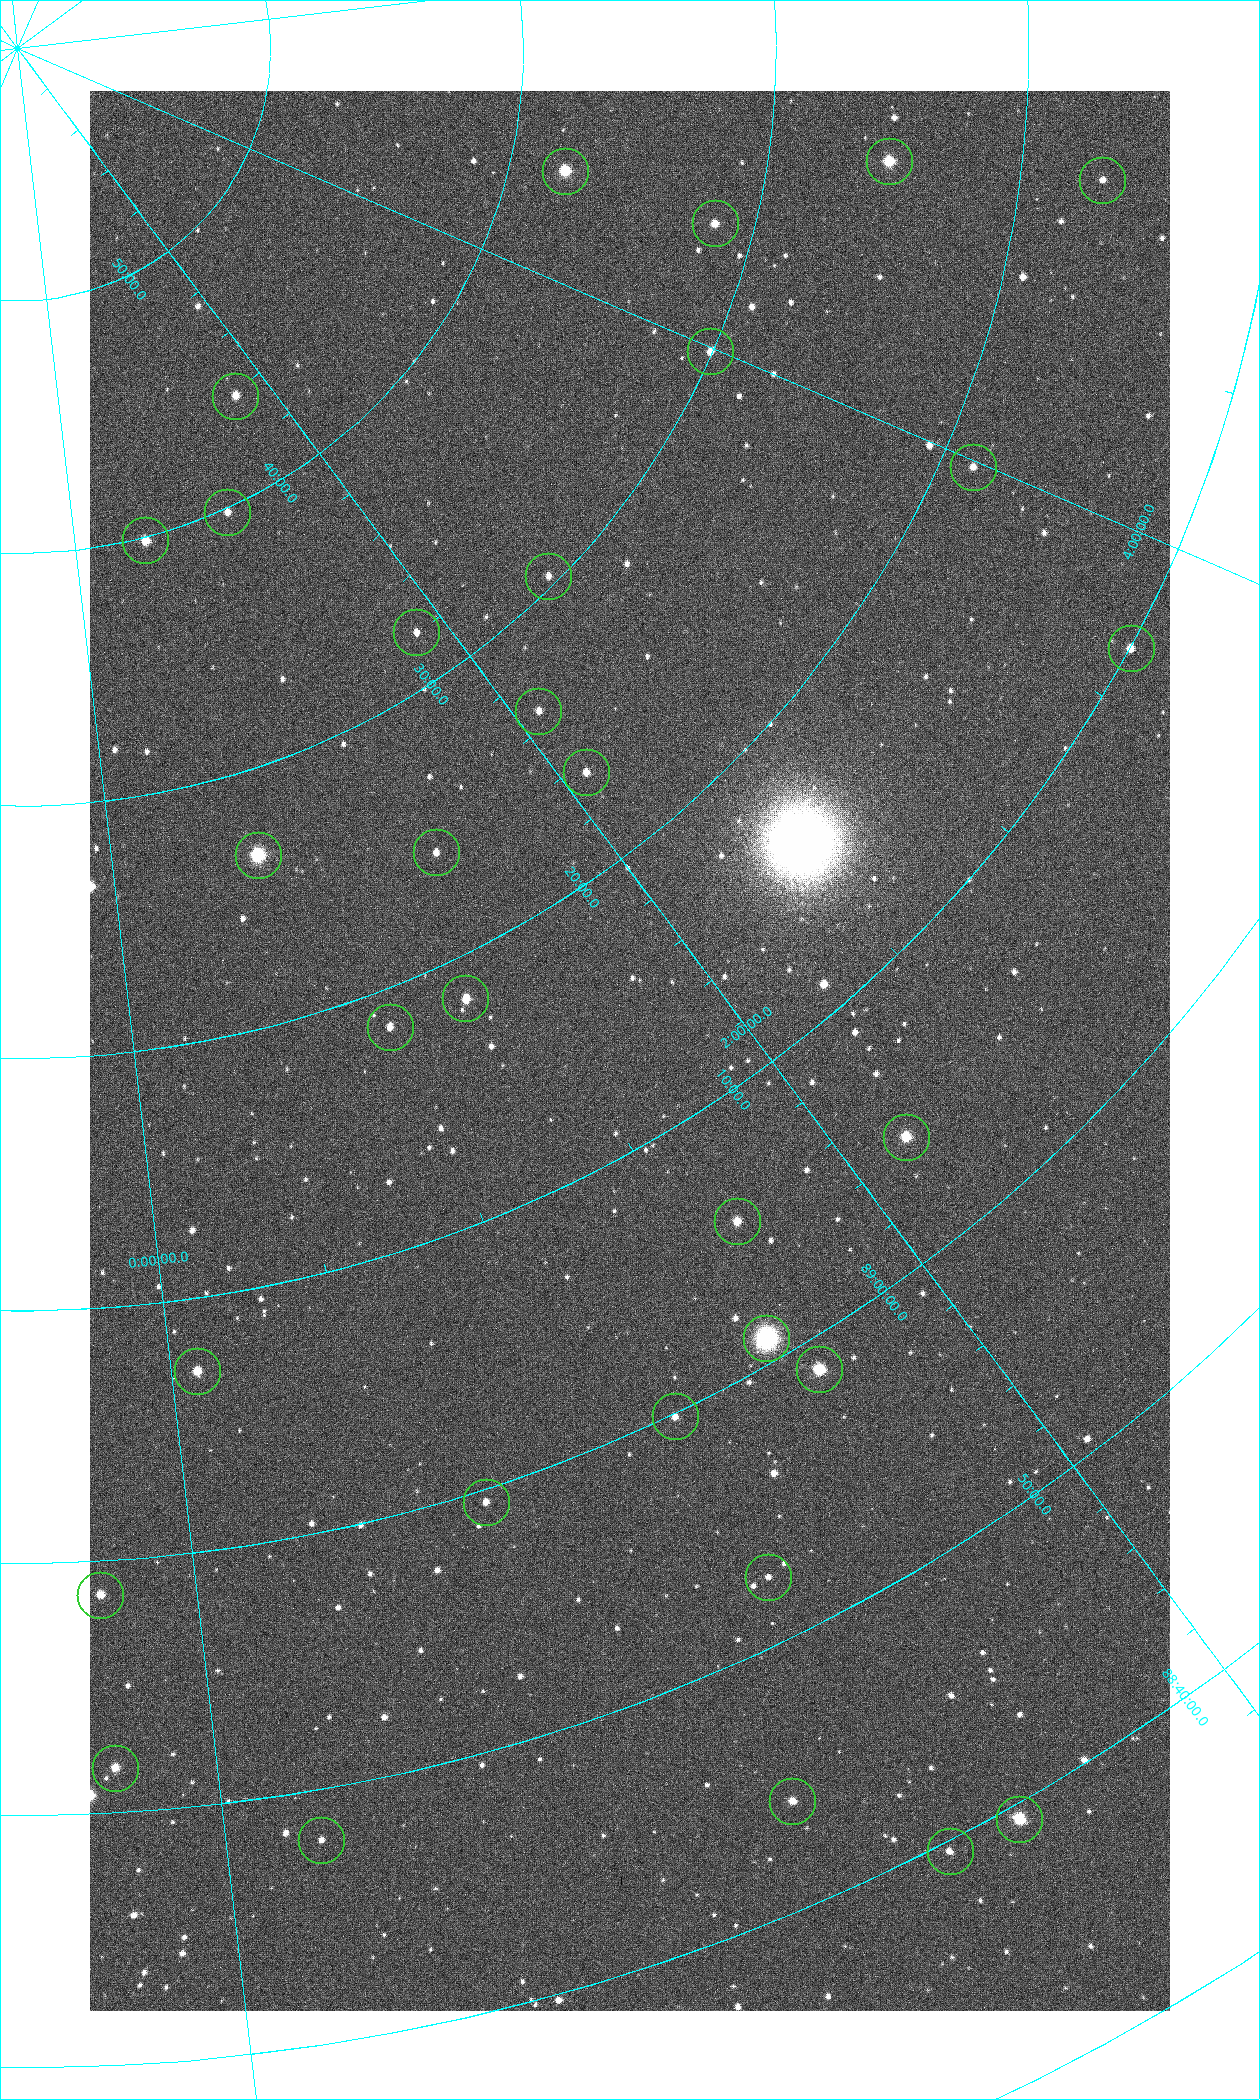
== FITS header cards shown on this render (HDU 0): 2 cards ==
NAXIS1  =                 1080 / length of data axis 1
NAXIS2  =                 1920 / length of data axis 2

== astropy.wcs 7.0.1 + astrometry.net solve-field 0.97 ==
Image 1080 x 1920 px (HDU 0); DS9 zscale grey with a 90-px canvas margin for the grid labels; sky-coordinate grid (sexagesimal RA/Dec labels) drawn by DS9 from the SOLVED WCS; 32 Tycho-2 reference stars matched to detected sources circled (green)
Header WCS: none
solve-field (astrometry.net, Tycho-2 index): SOLVED blind (the file carries no WCS)
Solved WCS: RA---TAN-SIP/DEC--TAN-SIP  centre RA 01:39:00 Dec +89:13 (24.75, +89.22 deg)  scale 2.37 arcsec/px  FOV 42.7' x 76.1'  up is +31 deg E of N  parity flipped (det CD > 0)
(file carries no celestial WCS; the grid is the blind solution)
Tycho-2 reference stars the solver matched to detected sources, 32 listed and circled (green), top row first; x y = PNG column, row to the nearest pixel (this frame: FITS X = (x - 90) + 1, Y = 1920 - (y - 91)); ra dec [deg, ICRS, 3 dp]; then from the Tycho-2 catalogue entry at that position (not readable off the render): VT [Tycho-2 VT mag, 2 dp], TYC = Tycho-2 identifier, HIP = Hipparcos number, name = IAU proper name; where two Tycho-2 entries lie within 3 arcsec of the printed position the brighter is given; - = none
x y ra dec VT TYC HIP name
889 161 75.971 +89.421 9.41 4629-33-1 - -
565 171 70.692 +89.630 9.34 4629-37-1 - -
1102 180 76.444 +89.279 12.25 4629-86-1 - -
715 223 69.250 +89.526 11.02 4629-45-1 - -
710 351 59.681 +89.501 11.64 4628-48-1 - -
235 396 25.399 +89.729 11.04 4627-64-1 - -
973 467 59.678 +89.312 11.93 4628-44-1 - -
227 512 17.696 +89.664 11.87 4627-21-1 - -
145 540 7.906 +89.665 10.51 4627-6-1 - -
548 576 38.519 +89.506 12.22 4628-39-1 - -
416 632 27.685 +89.533 12.30 4627-91-1 - -
1131 648 55.017 +89.166 11.19 4628-70-1 - -
538 711 31.518 +89.444 11.89 4628-72-1 - -
586 772 31.476 +89.392 11.96 4628-239-1 - -
436 852 20.865 +89.402 11.76 4627-105-1 - -
258 855 9.931 +89.444 8.22 4627-49-1 3128 -
465 998 18.559 +89.307 10.52 4627-75-1 - -
390 1027 14.190 +89.309 11.36 4627-74-1 - -
906 1137 32.549 +89.073 9.84 4628-149-1 - -
737 1221 24.867 +89.092 10.76 4627-125-1 - -
766 1338 23.461 +89.016 6.47 4627-259-1 7283 -
819 1369 24.587 +88.980 9.00 4627-86-1 - -
197 1371 1.117 +89.118 10.41 4627-24-1 - -
675 1416 19.000 +88.998 11.53 4627-46-1 - -
486 1502 11.209 +88.992 11.71 4627-72-1 - -
768 1577 19.495 +88.876 11.74 4627-109-1 - -
100 1595 356.433 +88.977 10.64 4662-137-1 - -
115 1768 356.619 +88.863 10.97 4662-128-1 - -
792 1801 17.187 +88.735 11.22 4627-80-1 - -
1019 1819 22.838 +88.657 9.18 4627-37-1 - -
321 1840 2.995 +88.800 12.46 4627-25-1 - -
950 1851 20.674 +88.660 11.87 4627-100-1 - -